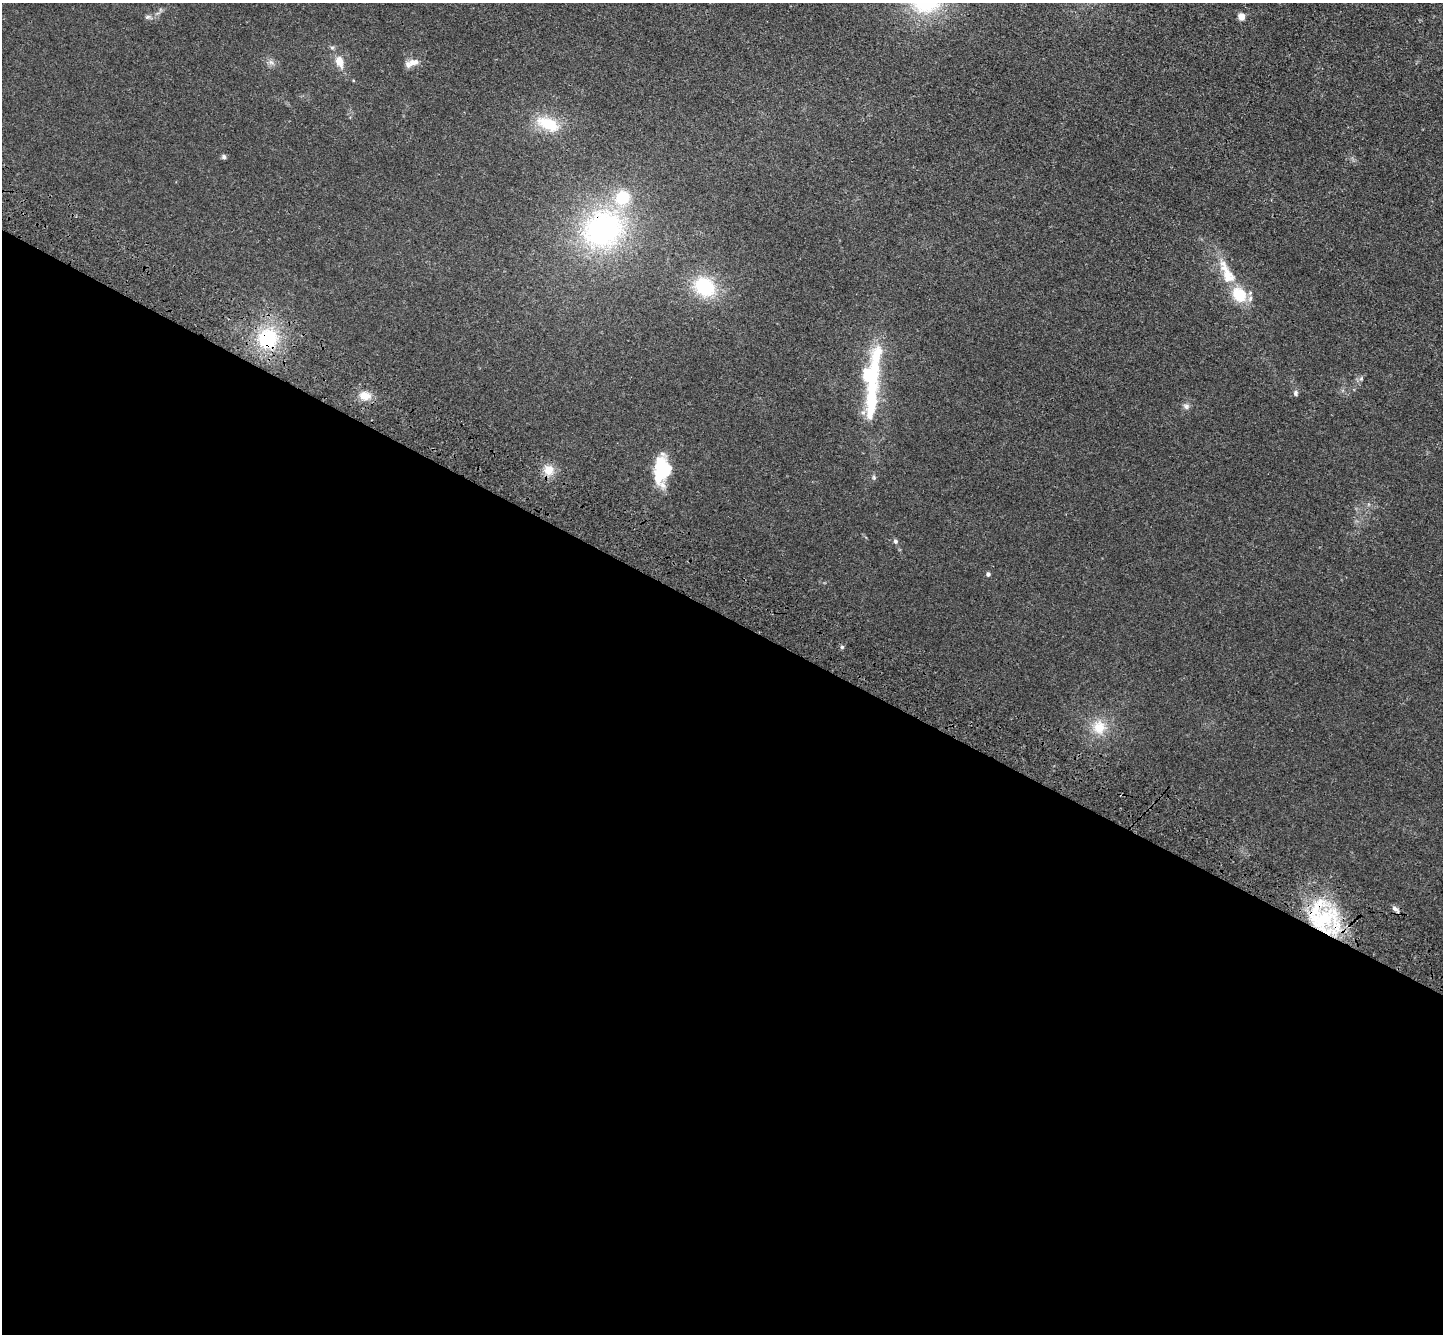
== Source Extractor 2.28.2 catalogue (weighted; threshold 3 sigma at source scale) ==
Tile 14 of 4 x 4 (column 2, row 4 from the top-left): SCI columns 1510-2950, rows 391-1722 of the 5900 x 5969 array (HDU 1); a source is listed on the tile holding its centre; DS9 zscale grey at full resolution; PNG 1445 x 1336 px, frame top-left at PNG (2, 3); no overlay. Shown black and unused: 54% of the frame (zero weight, under 3 of 4 exposures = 6% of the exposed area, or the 3 px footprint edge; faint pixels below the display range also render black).
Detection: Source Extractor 2.28.2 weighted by HDU 2 'WHT'; one run over the whole footprint, this tile lists its part. Background 0.0123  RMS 0.0047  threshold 0.021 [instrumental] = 3 sigma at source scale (4.5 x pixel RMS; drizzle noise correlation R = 1.50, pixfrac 1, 0.05/0.05 arcsec/px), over >= 5 px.
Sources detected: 33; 3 inside a brighter object's white glare — not listed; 5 inside a brighter listed object's ellipse — not listed separately; the other 25 listed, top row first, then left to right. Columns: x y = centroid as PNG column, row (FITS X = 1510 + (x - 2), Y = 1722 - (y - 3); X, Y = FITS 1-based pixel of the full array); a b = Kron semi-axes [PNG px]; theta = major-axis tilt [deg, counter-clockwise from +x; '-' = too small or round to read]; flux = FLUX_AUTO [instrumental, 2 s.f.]
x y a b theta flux
148 17 7 5 20 1
1241 17 5 4 - 8.7
339 61 8 6 -69 6.8
271 62 8 6 -43 1.5
412 63 20 8 18 3.5
548 124 29 14 -24 15
224 157 5 5 - 1.1
603 229 48 42 35 91
1227 273 42 15 -65 15
705 287 25 20 -35 26
268 338 23 22 - 28
1361 378 7 5 88 0.9
871 379 52 26 -85 30
1296 393 8 6 78 1.1
365 396 14 11 -7 5.2
1186 406 9 8 - 1.5
660 465 34 16 86 14
549 470 12 12 - 5.7
874 477 7 4 -71 0.77
895 541 5 5 - 0.95
988 574 5 4 - 1.2
842 647 5 4 - 0.7
1099 727 18 17 - 9.9
1395 909 12 5 -38 1.5
1322 919 48 35 -12 45
Overlapping masked pixels (flux is a lower limit): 3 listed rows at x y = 603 229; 268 338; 1322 919